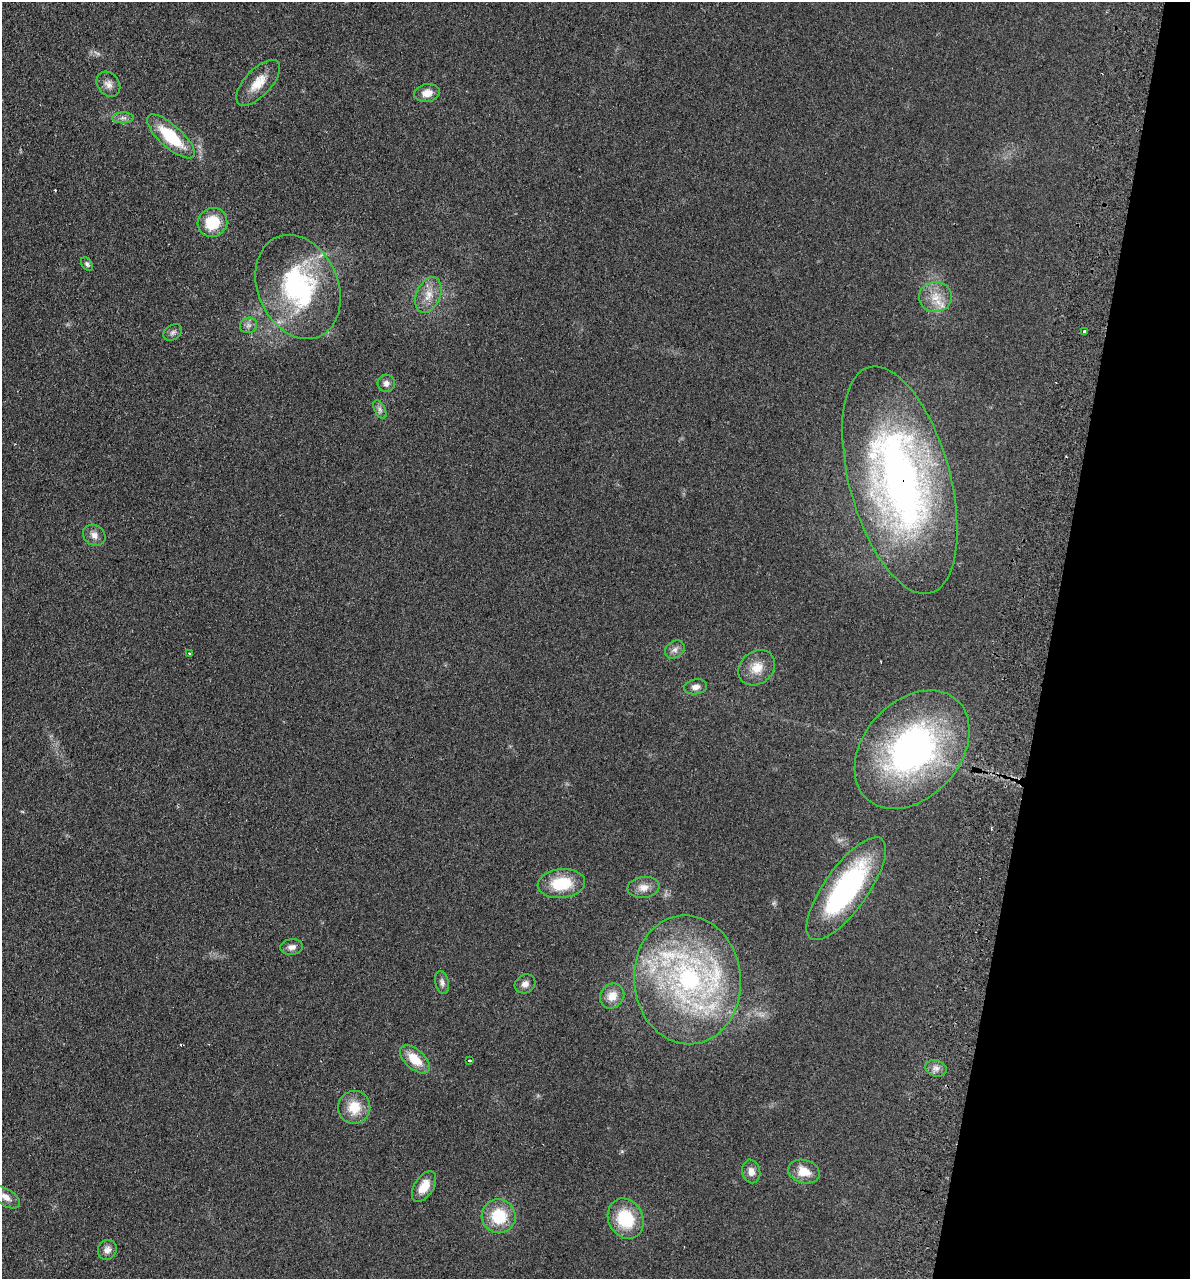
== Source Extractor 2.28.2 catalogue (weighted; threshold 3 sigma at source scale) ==
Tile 8 of 4 x 4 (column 4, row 2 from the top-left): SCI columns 3745-4932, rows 2571-3847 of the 5237 x 5141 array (HDU 1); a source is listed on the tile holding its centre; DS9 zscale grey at full resolution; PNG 1192 x 1281 px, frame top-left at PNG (2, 2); each listed source drawn as its Kron ellipse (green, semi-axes under 4 px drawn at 4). Shown black and unused: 12% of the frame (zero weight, under 2 of 3 exposures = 3% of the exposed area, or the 3 px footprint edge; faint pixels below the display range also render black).
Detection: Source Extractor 2.28.2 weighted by HDU 2 'WHT'; one run over the whole footprint, this tile lists its part. Background 0.191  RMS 0.012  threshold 0.055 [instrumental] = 3 sigma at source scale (4.5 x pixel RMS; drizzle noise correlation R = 1.50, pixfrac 1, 0.05/0.05 arcsec/px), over >= 5 px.
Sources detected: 48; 1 too faint to see at this stretch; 3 cosmic-ray / hot-pixel residue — neither listed nor drawn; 3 inside a brighter listed object's ellipse — not listed separately; the other 41 listed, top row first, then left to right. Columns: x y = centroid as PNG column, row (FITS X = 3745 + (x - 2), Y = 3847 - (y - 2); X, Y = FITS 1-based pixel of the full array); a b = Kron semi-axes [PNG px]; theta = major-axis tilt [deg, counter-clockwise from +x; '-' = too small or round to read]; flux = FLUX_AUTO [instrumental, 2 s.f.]
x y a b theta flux
258 83 29 13 47 23
108 84 13 10 -52 8
427 93 13 9 7 11
123 118 11 5 1 4.2
171 136 30 11 -42 57
212 223 15 14 - 38
87 264 7 5 -53 2.7
298 287 54 40 -66 170
428 295 19 12 68 16
935 297 16 15 - 20
248 325 9 7 19 4.6
173 332 10 7 33 4.1
1084 332 3 3 - 1.9
386 383 9 8 - 5.6
380 410 10 5 -64 4.1
900 480 117 50 -75 620
94 535 12 10 -35 7.5
675 650 10 8 38 5.5
189 653 3 3 - 1.5
757 668 20 16 40 20
695 687 11 7 10 6.3
912 750 67 48 48 360
561 884 24 14 6 45
643 887 16 10 7 11
846 889 61 21 54 200
292 947 11 7 6 6.8
687 980 64 53 -84 280
442 982 12 7 -77 4.4
525 984 10 9 - 6.8
612 996 13 11 48 14
415 1059 18 9 -43 24
469 1060 3 3 - 3.5
936 1068 11 8 -17 6.8
354 1107 16 16 - 27
751 1171 12 9 -78 8
804 1171 16 11 -16 20
424 1187 17 9 57 17
6 1197 16 8 -34 8.6
499 1216 17 17 - 46
626 1219 21 17 -62 55
107 1250 10 9 - 7.1
Overlapping masked pixels (flux is a lower limit): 1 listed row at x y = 900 480